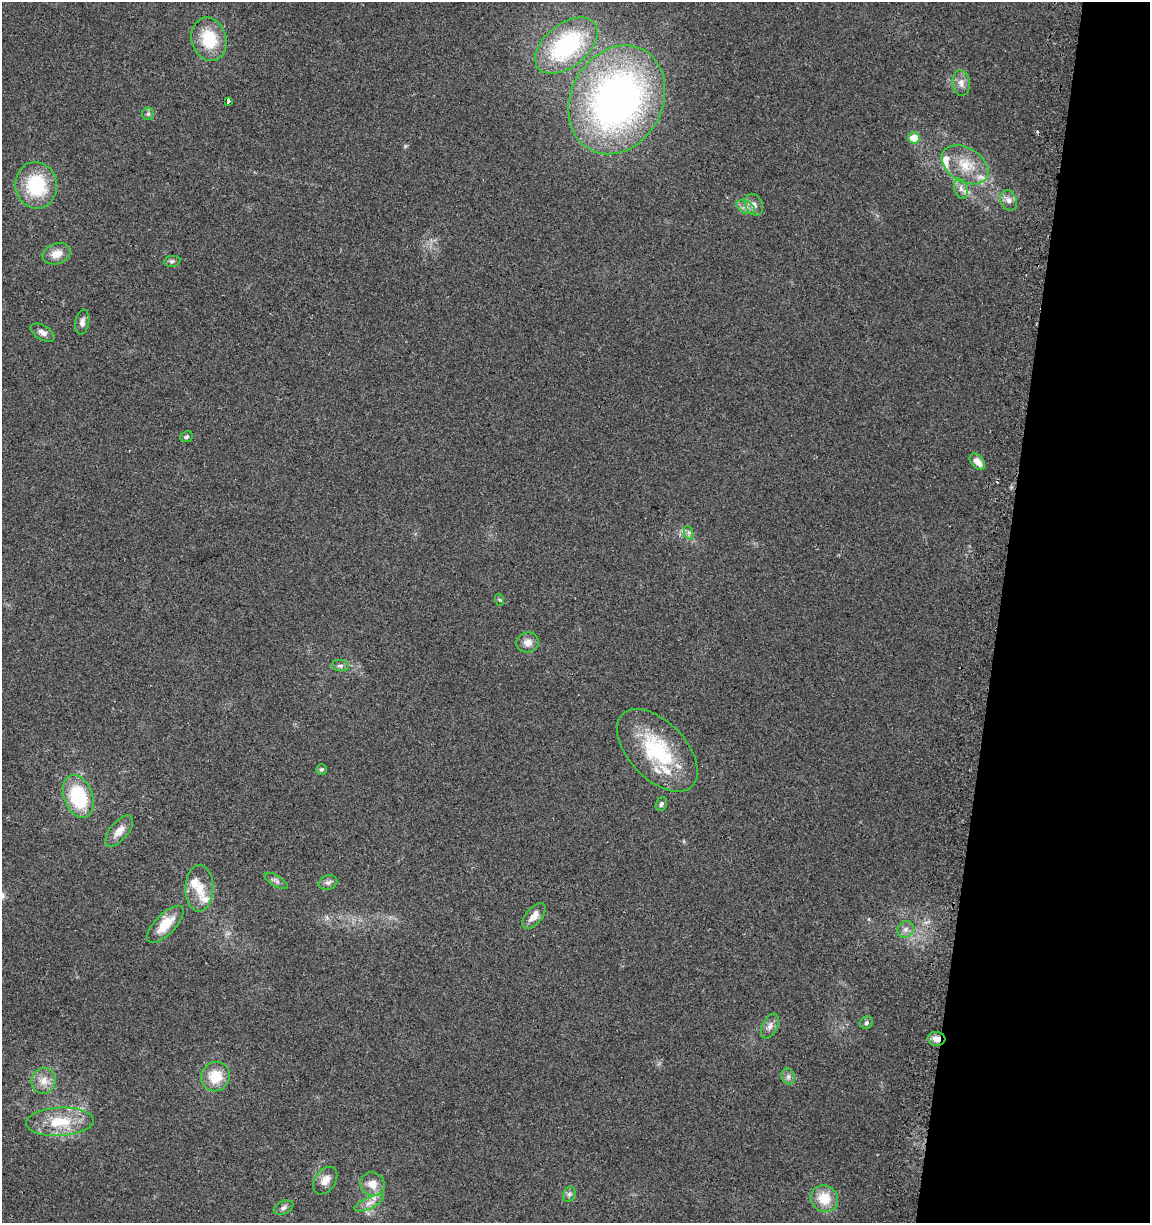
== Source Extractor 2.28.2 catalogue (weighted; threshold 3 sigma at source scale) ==
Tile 8 of 4 x 4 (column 4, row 2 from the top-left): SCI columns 3758-4905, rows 2448-3668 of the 5161 x 4904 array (HDU 1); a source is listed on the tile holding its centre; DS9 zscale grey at full resolution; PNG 1152 x 1225 px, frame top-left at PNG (2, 2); each listed source drawn as its Kron ellipse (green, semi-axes under 4 px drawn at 4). Shown black and unused: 13% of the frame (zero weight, under 2 of 3 exposures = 2% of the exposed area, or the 3 px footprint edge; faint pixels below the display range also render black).
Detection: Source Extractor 2.28.2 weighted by HDU 2 'WHT'; one run over the whole footprint, this tile lists its part. Background 0.11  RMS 0.01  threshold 0.047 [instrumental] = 3 sigma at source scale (4.5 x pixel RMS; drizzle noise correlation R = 1.50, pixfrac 1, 0.0396/0.0396 arcsec/px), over >= 5 px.
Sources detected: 55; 2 cosmic-ray / hot-pixel residue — neither listed nor drawn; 6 inside a brighter listed object's ellipse — not listed separately; the other 47 listed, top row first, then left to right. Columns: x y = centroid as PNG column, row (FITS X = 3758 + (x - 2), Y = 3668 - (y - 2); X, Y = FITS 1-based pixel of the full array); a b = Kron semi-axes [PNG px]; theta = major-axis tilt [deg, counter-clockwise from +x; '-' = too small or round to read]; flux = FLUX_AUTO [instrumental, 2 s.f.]
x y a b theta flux
209 39 22 17 -74 39
566 46 36 21 39 130
961 83 13 8 -84 6.7
617 100 57 46 62 460
228 101 4 3 - 20
148 114 6 6 - 2
914 138 6 5 - 15
965 165 25 17 -32 27
36 185 23 21 -80 60
961 189 10 6 -72 5
1009 200 10 8 -66 5.4
754 205 11 8 -65 6.2
746 207 10 6 -27 4.8
56 254 14 10 19 11
172 261 8 5 8 2.1
82 322 12 7 79 4.5
42 333 13 7 -30 5
186 437 6 5 - 2.3
977 462 10 6 -48 8.3
689 533 7 4 -72 2.3
500 600 6 4 -71 1.2
528 643 11 10 - 7.4
340 666 8 5 -6 2.8
657 750 50 28 -46 81
321 769 5 5 - 1.8
78 796 22 14 -69 66
661 804 7 5 69 2.6
119 831 18 9 51 10
276 881 13 5 -31 3.3
328 883 9 7 21 3.5
199 888 23 14 89 18
534 916 15 8 50 8.9
165 924 24 10 45 22
906 929 9 8 - 4.8
866 1023 7 6 - 2.5
770 1026 13 7 65 5.6
936 1039 9 7 -7 7.4
215 1077 15 14 - 24
788 1077 8 6 -70 3.3
43 1081 13 12 - 11
60 1122 34 14 3 35
325 1180 15 10 55 9.4
372 1184 12 11 - 12
569 1194 8 6 69 2.8
824 1199 14 13 - 21
369 1203 16 5 25 7
284 1208 10 6 24 3.4
Overlapping masked pixels (flux is a lower limit): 1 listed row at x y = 936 1039